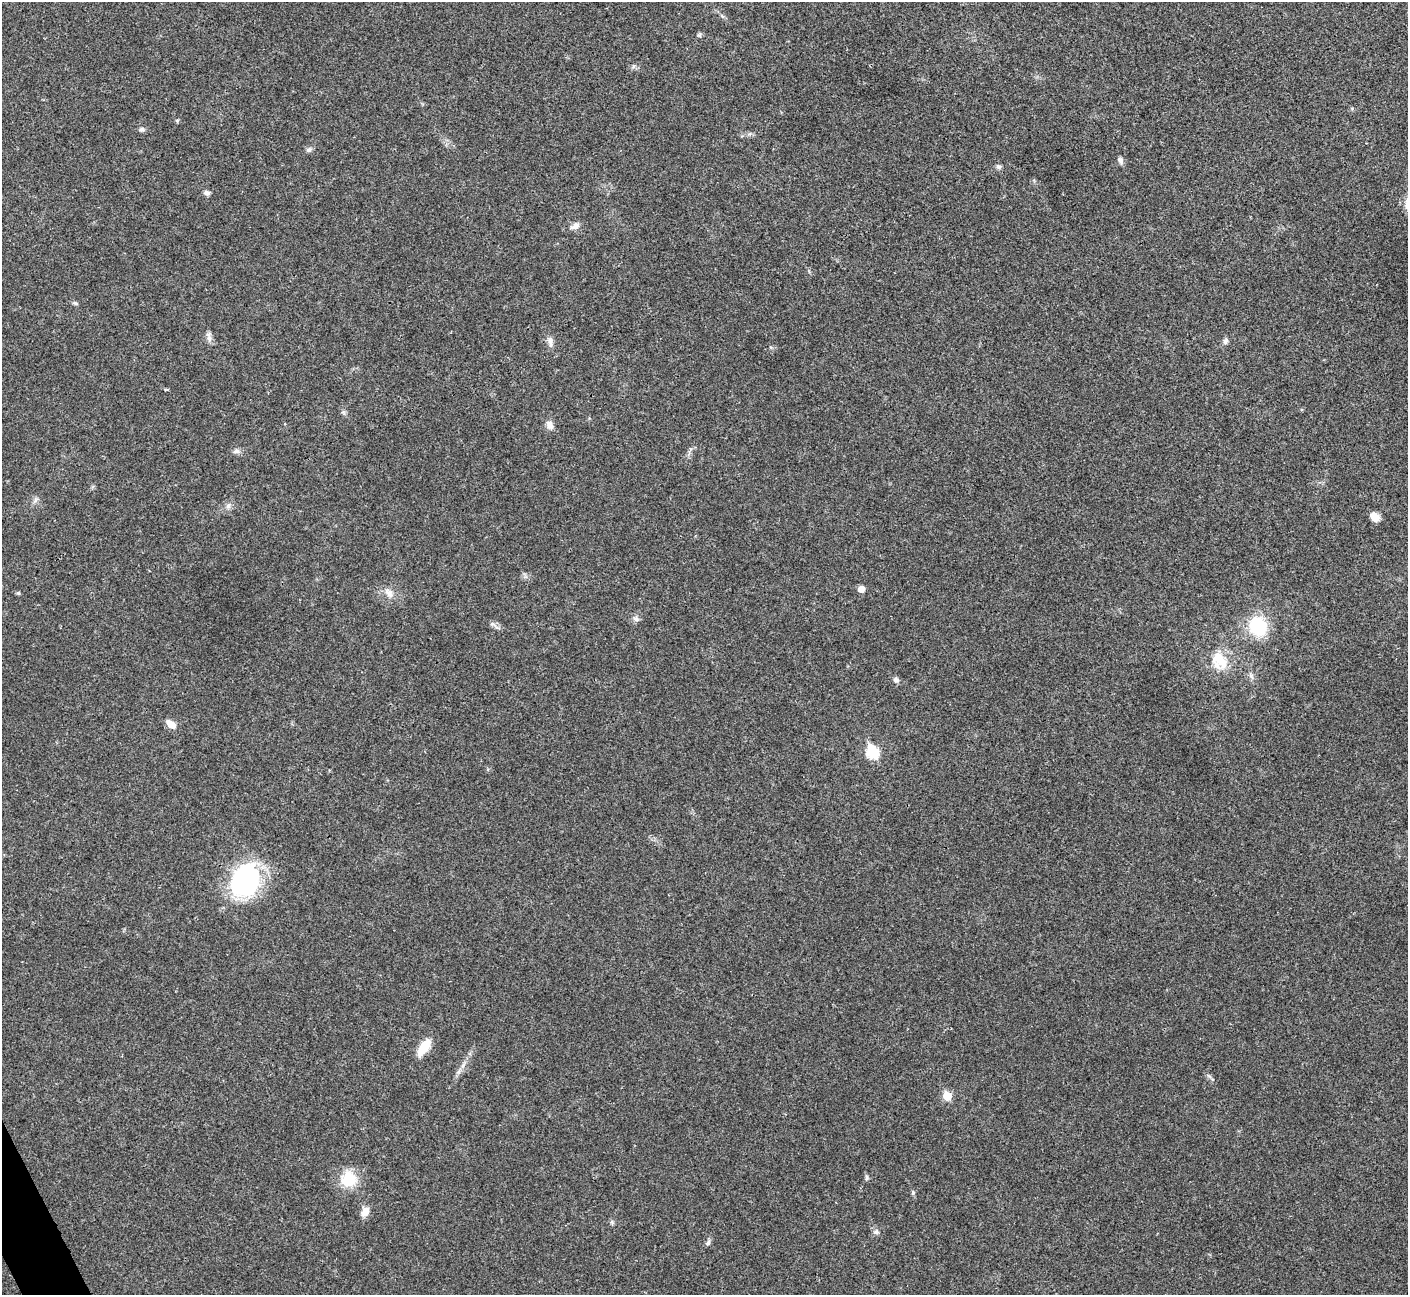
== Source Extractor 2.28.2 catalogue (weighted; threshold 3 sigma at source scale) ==
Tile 7 of 4 x 4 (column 3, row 2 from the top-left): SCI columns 2813-4218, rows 2744-4036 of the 5629 x 5617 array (HDU 1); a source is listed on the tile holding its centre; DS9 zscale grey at full resolution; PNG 1410 x 1297 px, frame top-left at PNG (2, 2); no overlay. Shown black and unused: <1% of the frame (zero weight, under 3 of 4 exposures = <1% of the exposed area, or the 3 px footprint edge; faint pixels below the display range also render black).
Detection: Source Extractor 2.28.2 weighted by HDU 2 'WHT'; one run over the whole footprint, this tile lists its part. Background 0.022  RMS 0.004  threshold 0.0179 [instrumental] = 3 sigma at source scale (4.5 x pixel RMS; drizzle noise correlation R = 1.50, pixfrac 1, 0.05/0.05 arcsec/px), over >= 5 px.
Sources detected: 39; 1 inside a brighter listed object's ellipse — not listed separately; the other 38 listed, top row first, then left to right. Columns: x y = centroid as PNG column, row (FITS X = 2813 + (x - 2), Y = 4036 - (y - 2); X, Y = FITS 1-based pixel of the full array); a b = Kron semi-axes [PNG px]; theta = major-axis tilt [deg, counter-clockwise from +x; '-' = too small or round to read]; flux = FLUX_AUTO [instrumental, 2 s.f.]
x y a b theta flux
699 35 6 5 - 0.63
177 120 5 4 - 0.62
142 129 7 6 - 0.91
309 150 8 6 29 1.1
1120 160 9 6 -56 1.3
999 167 7 6 - 0.97
206 193 7 6 - 1.2
575 226 15 7 27 2.3
75 303 7 5 -23 0.7
209 338 10 6 -80 1.7
1225 341 8 6 73 1.2
550 342 15 7 -82 2.1
550 425 13 8 -57 2.3
236 451 10 7 10 1.4
228 506 8 6 74 1.4
1375 517 10 8 -42 3.4
861 589 5 5 - 3.8
18 593 5 4 - 0.51
389 593 14 9 -50 2.9
636 619 9 7 -27 1.3
494 625 17 4 -36 1.4
1258 626 14 13 - 27
1219 661 27 20 -55 11
1251 676 9 6 -63 1.2
896 680 7 7 - 1.2
171 724 12 7 -38 3.7
872 752 7 6 - 33
245 881 33 28 71 55
424 1047 20 9 55 8.6
463 1066 10 5 57 1.5
947 1096 6 5 - 11
867 1178 8 4 -90 0.69
348 1179 15 15 - 13
913 1192 6 4 49 0.54
365 1212 12 8 65 3.2
612 1222 6 4 72 0.63
876 1232 7 6 - 0.97
708 1243 7 6 - 1